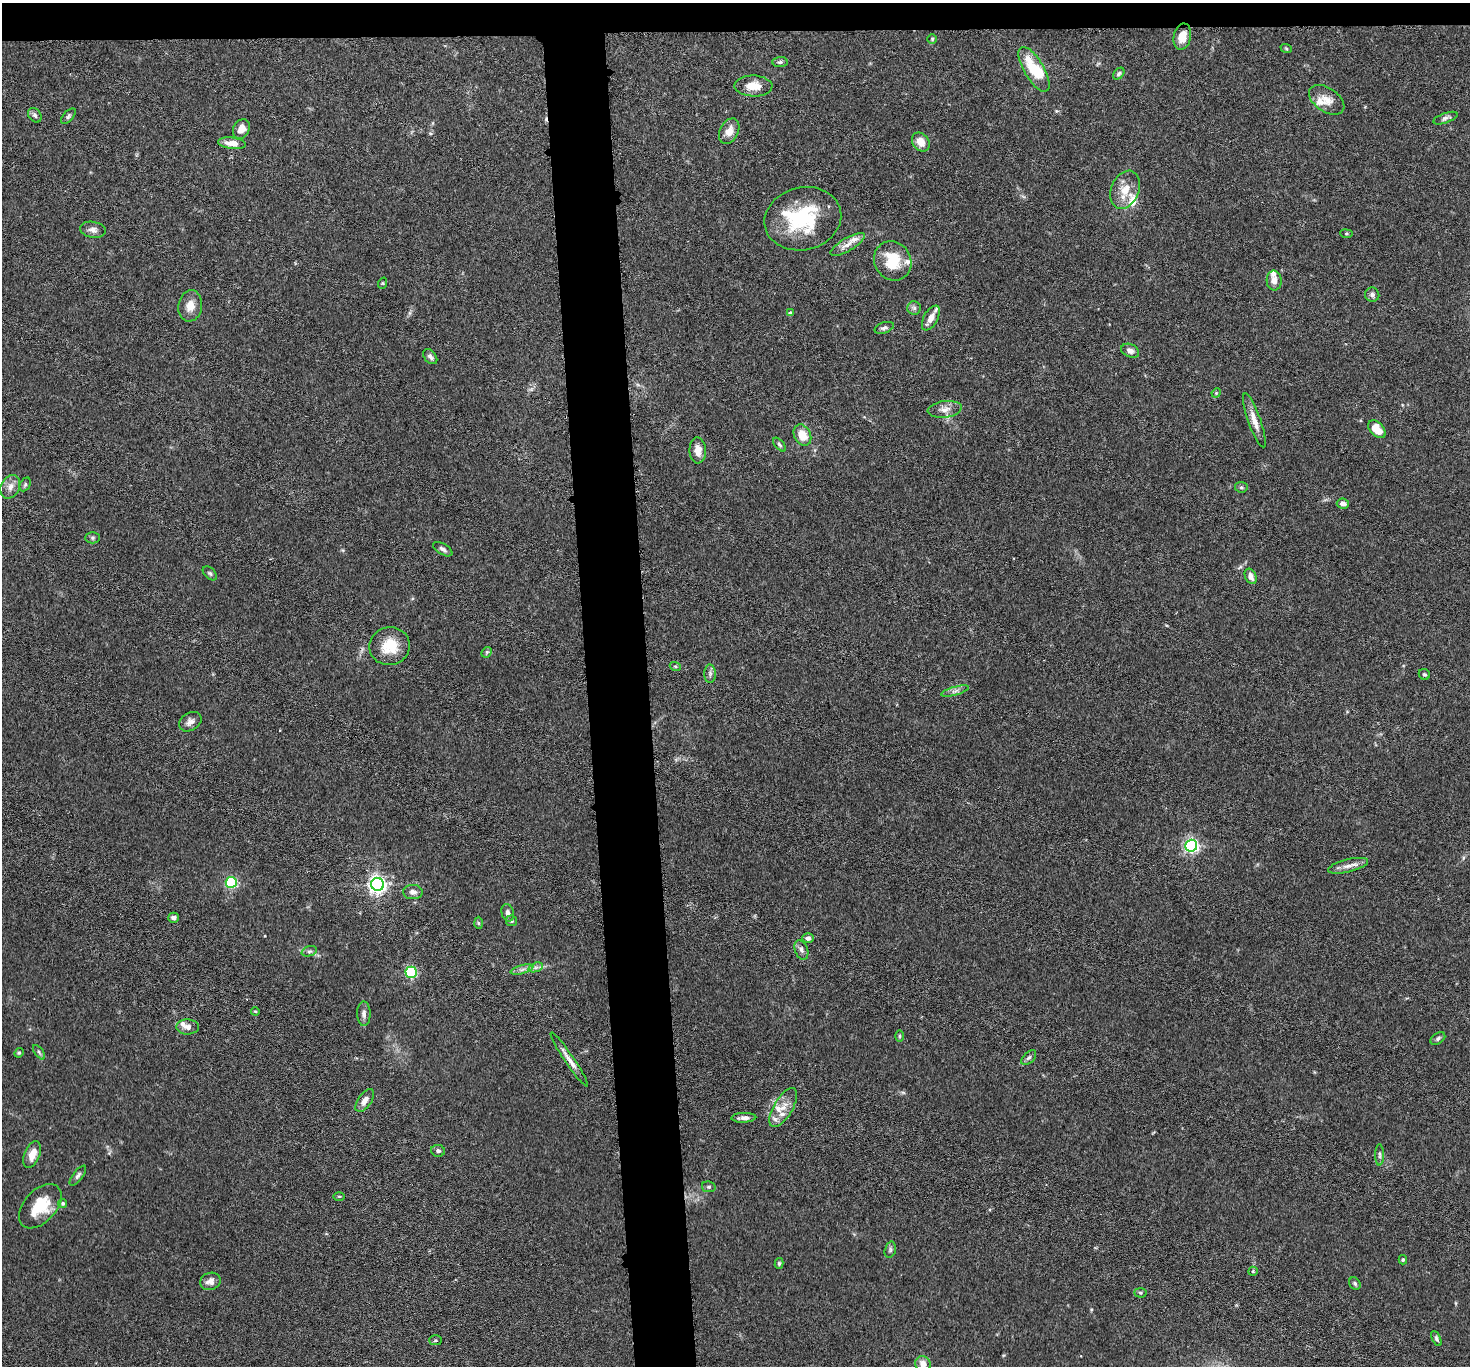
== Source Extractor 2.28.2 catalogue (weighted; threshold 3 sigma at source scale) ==
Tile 2 of 3 x 3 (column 2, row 1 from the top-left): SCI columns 1474-2941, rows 2893-4256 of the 4413 x 4384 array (HDU 1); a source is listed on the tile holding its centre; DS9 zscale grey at full resolution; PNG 1472 x 1368 px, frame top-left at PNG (2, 3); each listed source drawn as its Kron ellipse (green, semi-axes under 4 px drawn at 4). Shown black and unused: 6% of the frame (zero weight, under 3 of 6 exposures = <1% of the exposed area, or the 3 px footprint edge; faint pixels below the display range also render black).
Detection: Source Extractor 2.28.2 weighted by HDU 2 'WHT'; one run over the whole footprint, this tile lists its part. Background 0.0435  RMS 0.0023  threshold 0.00929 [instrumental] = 3 sigma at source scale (4.09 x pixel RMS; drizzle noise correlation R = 1.36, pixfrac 0.8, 0.05/0.05 arcsec/px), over >= 5 px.
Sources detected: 113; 3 inside a brighter object's white glare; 1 cosmic-ray / hot-pixel residue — neither listed nor drawn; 11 inside a brighter listed object's ellipse — not listed separately; the other 98 listed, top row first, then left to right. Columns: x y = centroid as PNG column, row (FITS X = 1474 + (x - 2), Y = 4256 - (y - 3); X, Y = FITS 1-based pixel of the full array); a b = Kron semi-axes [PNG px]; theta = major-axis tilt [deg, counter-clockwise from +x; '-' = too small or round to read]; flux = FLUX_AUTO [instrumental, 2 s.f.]
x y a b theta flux
1182 37 13 8 78 2.8
932 39 5 5 - 0.29
1286 48 6 3 -20 0.23
780 62 7 5 2 0.42
1034 69 25 10 -59 8.1
1119 74 7 5 47 0.45
753 86 19 10 -1 3.1
1327 100 20 12 -34 2.6
35 115 8 6 -50 0.58
68 116 9 5 48 0.46
1445 118 12 5 20 0.65
241 129 10 8 63 2
729 131 13 9 62 2
921 142 10 8 -54 2.1
232 143 14 6 -7 2.3
1125 190 20 14 68 3.7
803 219 39 31 14 15
93 230 13 8 -9 1.1
1346 234 6 3 -8 0.23
848 244 19 6 31 1.7
893 261 20 18 -58 6.7
1274 281 10 7 -87 1.3
383 283 6 3 72 0.21
1372 295 7 7 - 0.71
190 306 16 12 81 2.3
914 308 7 6 - 0.54
790 313 4 4 - 0.4
931 318 13 7 61 1.9
884 328 10 5 18 0.56
1130 351 9 6 -24 1
430 357 9 5 -50 0.73
1216 393 5 4 - 0.21
945 409 17 8 7 1.6
1254 420 28 6 -71 2.2
1377 429 10 6 -46 4.1
802 435 11 8 -62 3.7
779 445 8 4 -49 0.41
698 450 13 8 -87 2
25 484 7 5 64 0.41
10 487 12 9 64 1.5
1241 487 6 5 - 0.39
1343 504 6 5 - 0.89
92 538 7 5 0 0.39
443 549 11 5 -31 0.68
210 573 8 5 -45 0.44
1251 576 8 5 -65 1.1
390 646 20 19 - 5.6
487 652 6 4 44 0.33
675 666 5 3 - 0.22
710 674 9 5 90 0.58
1424 674 6 5 - 0.38
955 691 14 4 16 0.75
190 722 12 8 32 1.1
1191 846 6 6 - 54
1348 866 20 6 14 1.5
231 882 5 5 - 26
378 884 6 6 - 97
413 892 10 7 -2 0.94
508 913 9 6 -76 0.88
173 918 5 5 - 0.68
511 921 5 5 - 0.41
478 923 6 4 -88 0.3
808 938 6 5 - 0.66
801 950 10 6 -69 0.82
309 951 8 5 18 0.47
536 967 7 4 18 0.62
522 969 12 4 15 0.75
411 972 5 5 - 28
255 1011 4 3 - 0.2
364 1014 12 6 -89 0.86
188 1027 11 7 -2 1.1
900 1036 6 4 90 0.3
1438 1038 8 5 35 0.49
39 1052 8 4 -54 0.42
19 1053 5 4 - 0.25
1029 1058 9 5 44 0.51
569 1059 32 4 -56 1.8
365 1100 13 6 55 1.7
783 1108 22 9 59 2.5
744 1118 12 5 3 1.1
438 1151 7 6 - 0.51
32 1155 14 7 67 2.4
1380 1155 11 4 -90 0.46
78 1176 12 5 52 0.65
709 1187 7 5 -12 0.45
339 1196 6 3 -1 0.24
63 1203 5 4 - 0.3
40 1206 26 16 47 6.5
890 1250 8 5 74 0.5
1403 1260 5 4 - 0.32
779 1263 5 4 - 0.3
1253 1271 5 4 - 0.24
210 1281 10 8 17 1.4
1355 1284 7 5 -58 0.42
1140 1293 6 4 -3 0.3
1436 1339 8 4 -64 0.43
435 1340 6 5 - 0.36
923 1364 8 7 - 1.6
Isophote crosses this tile's border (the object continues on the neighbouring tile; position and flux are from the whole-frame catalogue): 1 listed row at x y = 923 1364